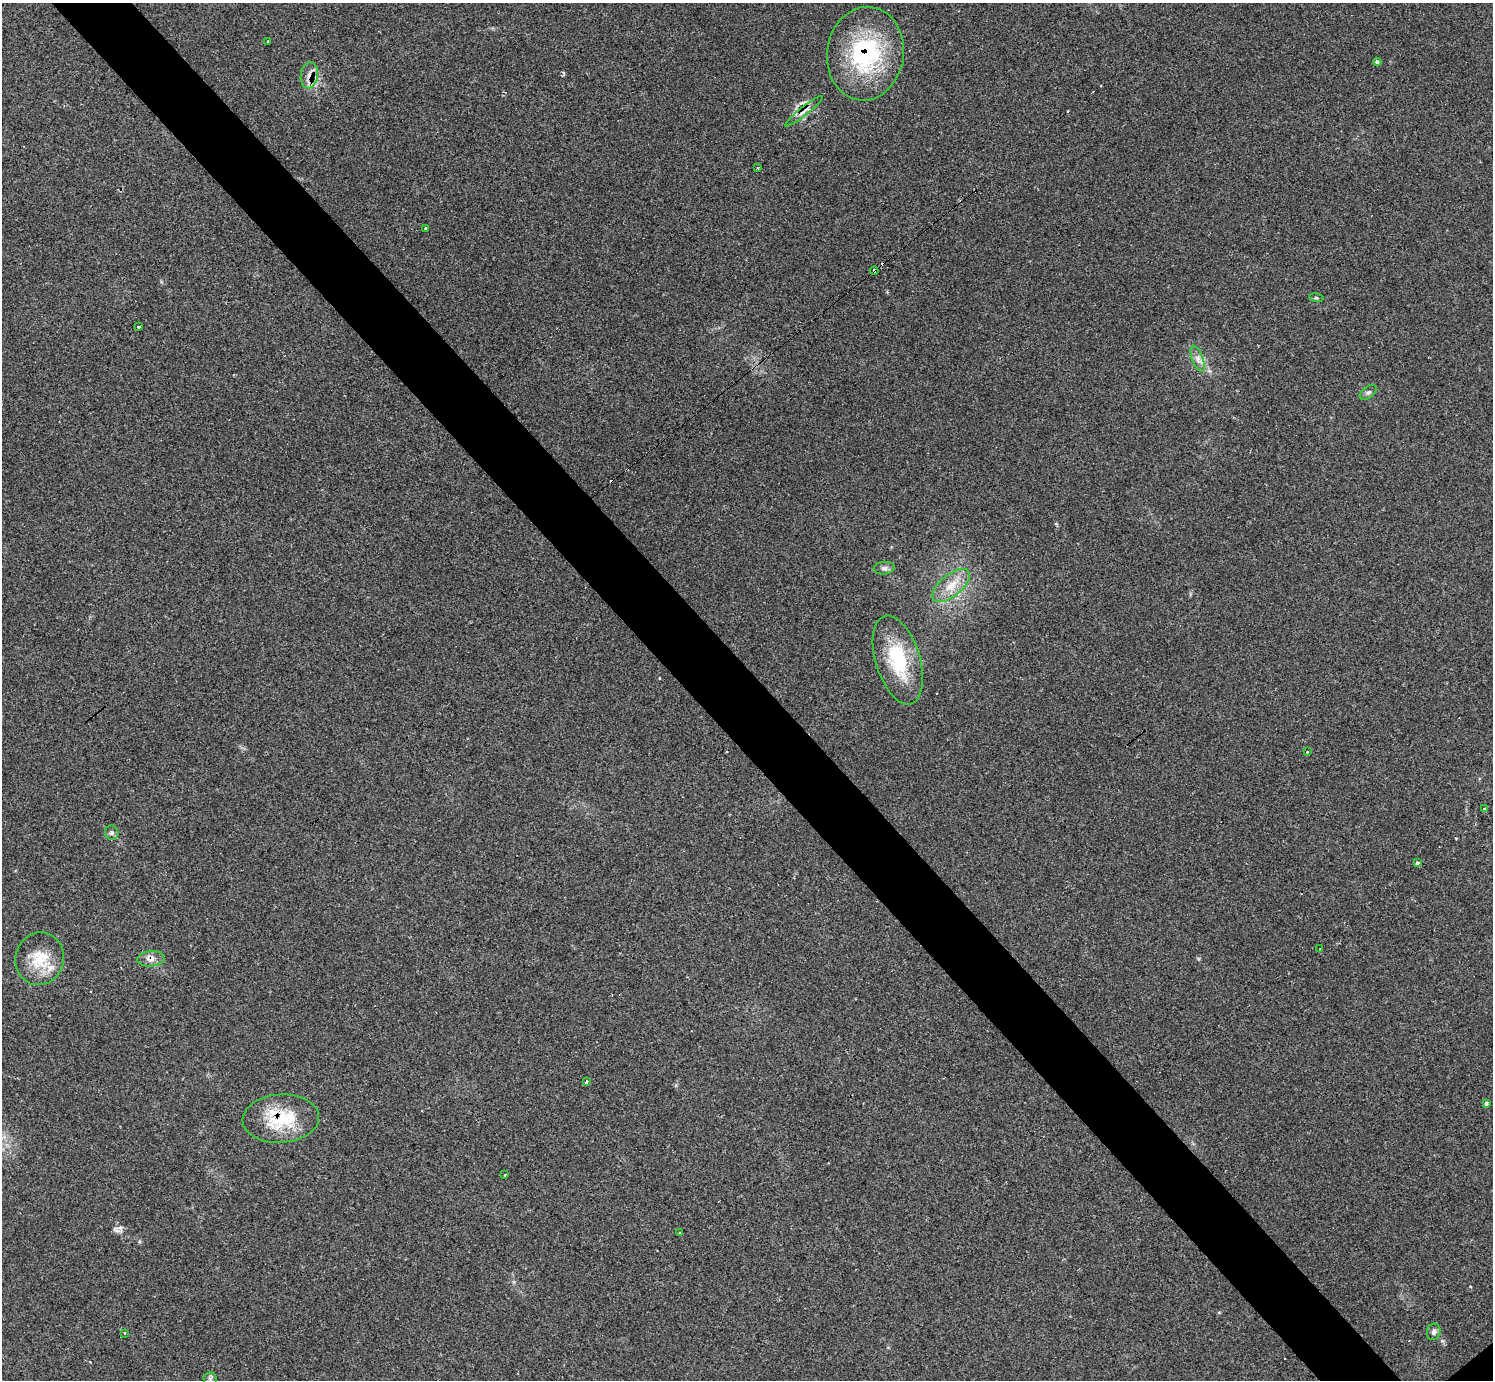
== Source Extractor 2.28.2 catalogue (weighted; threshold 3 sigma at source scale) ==
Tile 11 of 4 x 4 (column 3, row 3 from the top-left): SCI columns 2983-4473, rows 1543-2920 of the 5972 x 5970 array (HDU 1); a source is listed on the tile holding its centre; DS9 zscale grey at full resolution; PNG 1495 x 1382 px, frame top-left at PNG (2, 3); each listed source drawn as its Kron ellipse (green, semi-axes under 4 px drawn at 4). Shown black and unused: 5% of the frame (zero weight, under 2 of 3 exposures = <1% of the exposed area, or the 3 px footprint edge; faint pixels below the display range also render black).
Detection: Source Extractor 2.28.2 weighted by HDU 2 'WHT'; one run over the whole footprint, this tile lists its part. Background 0.161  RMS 0.0092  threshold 0.0415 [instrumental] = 3 sigma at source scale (4.5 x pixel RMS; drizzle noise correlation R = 1.50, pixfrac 1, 0.05/0.05 arcsec/px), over >= 5 px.
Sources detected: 42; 11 cosmic-ray / hot-pixel residue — neither listed nor drawn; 1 inside a brighter listed object's ellipse — not listed separately; the other 30 listed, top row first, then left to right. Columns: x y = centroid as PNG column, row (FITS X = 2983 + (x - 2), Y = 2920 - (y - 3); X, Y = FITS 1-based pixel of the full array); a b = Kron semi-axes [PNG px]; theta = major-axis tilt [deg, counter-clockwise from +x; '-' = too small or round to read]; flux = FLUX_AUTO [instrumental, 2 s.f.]
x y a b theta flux
268 41 3 3 - 2.8
865 54 47 38 82 100
1377 62 4 3 - 1.6
309 75 13 8 81 7.6
804 111 24 4 38 4.6
758 168 3 3 - 4
426 228 3 3 - 2.6
874 271 4 3 - 3.2
1316 298 7 3 -9 1.2
138 327 3 3 - 7.4
1198 359 14 5 -71 5
1368 392 9 5 36 2.6
884 568 10 6 6 3.1
951 585 22 11 40 16
898 660 46 22 -73 55
1307 752 2 2 - 0.85
1484 809 3 3 - 2.7
112 833 7 6 - 2.3
1417 863 3 3 - 18
1320 949 3 2 - 1.5
40 959 26 24 73 28
151 959 14 7 5 5.7
586 1081 4 3 - 4.3
1486 1103 3 3 - 24
281 1119 38 24 4 47
505 1175 3 3 - 2
680 1233 3 3 - 4.1
1434 1332 8 6 75 2.7
125 1333 3 3 - 1.2
210 1379 6 6 - 2.1
Overlapping masked pixels (flux is a lower limit): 6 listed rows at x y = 865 54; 309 75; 804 111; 874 271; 151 959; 281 1119